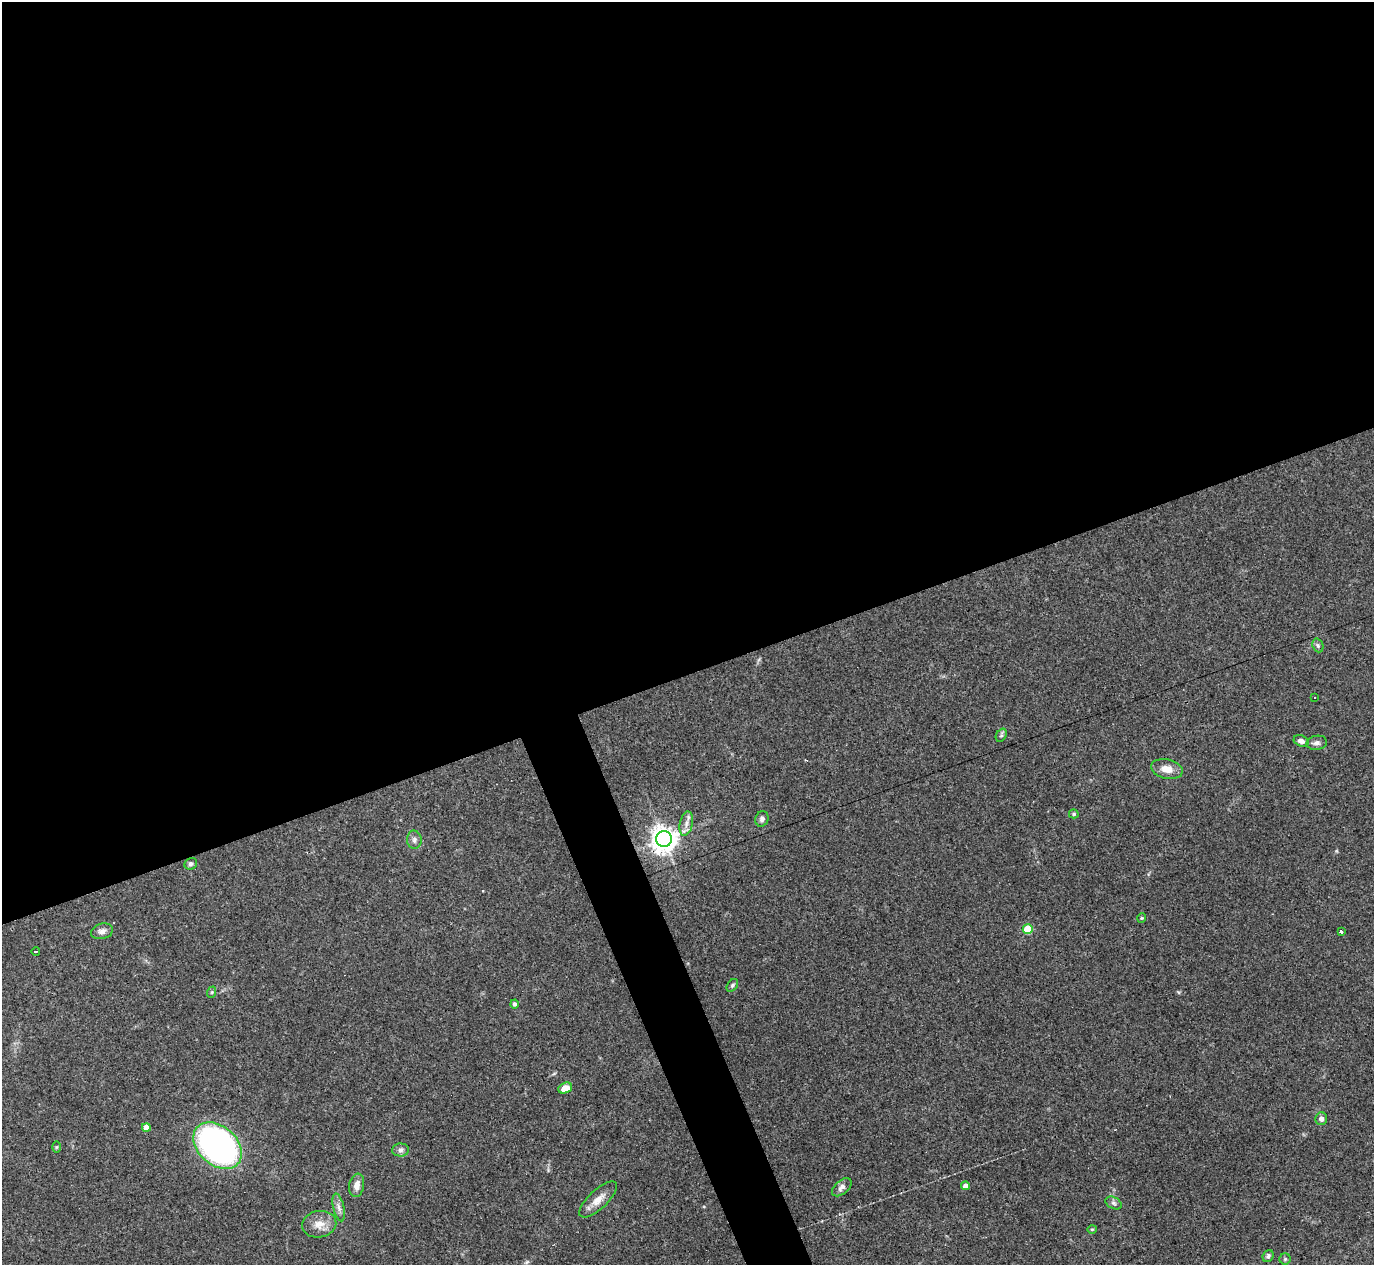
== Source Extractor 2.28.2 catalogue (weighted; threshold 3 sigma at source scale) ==
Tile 2 of 4 x 4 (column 2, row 1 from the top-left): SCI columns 1373-2744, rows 4064-5326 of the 5488 x 5473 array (HDU 1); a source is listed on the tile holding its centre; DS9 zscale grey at full resolution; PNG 1376 x 1267 px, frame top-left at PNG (2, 2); each listed source drawn as its Kron ellipse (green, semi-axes under 4 px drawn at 4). Shown black and unused: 55% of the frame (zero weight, under 3 of 4 exposures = <1% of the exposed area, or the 3 px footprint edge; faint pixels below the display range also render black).
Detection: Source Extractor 2.28.2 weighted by HDU 2 'WHT'; one run over the whole footprint, this tile lists its part. Background 0.16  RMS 0.0052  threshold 0.0233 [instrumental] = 3 sigma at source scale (4.5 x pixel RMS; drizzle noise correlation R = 1.50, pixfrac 1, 0.05/0.05 arcsec/px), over >= 5 px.
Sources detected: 37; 1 cosmic-ray / hot-pixel residue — neither listed nor drawn; the other 36 listed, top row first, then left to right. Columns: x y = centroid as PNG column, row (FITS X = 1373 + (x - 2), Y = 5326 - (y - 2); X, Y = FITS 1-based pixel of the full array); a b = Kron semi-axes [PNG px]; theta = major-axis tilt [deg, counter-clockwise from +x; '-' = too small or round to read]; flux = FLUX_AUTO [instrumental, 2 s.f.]
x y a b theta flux
1318 645 7 5 -70 1.2
1315 697 2 2 - 0.47
1001 735 7 5 60 0.94
1301 741 7 5 -20 2.6
1317 743 10 7 8 1.9
1167 769 16 9 -12 5.7
1074 814 5 4 - 0.84
762 819 8 6 68 1.6
686 824 12 6 77 3
664 839 8 8 - 540
414 840 9 7 -87 2
191 864 6 5 - 1.3
1142 918 4 4 - 0.55
1028 929 5 5 - 21
102 931 11 7 16 2.4
1341 931 4 3 - 17
36 951 4 3 - 16
732 985 7 5 52 0.88
212 992 6 3 71 0.65
515 1004 4 4 - 1.3
565 1088 7 5 23 5.6
1321 1119 6 5 - 1.9
146 1127 4 4 - 6.3
217 1146 27 19 -41 140
56 1147 6 4 89 0.56
401 1150 8 6 2 1.7
357 1185 12 7 80 3.9
965 1186 4 4 - 3.8
842 1187 11 6 40 2.2
598 1199 24 9 43 6
1113 1203 9 5 -27 1.4
339 1207 14 5 -77 2.6
319 1224 17 13 9 6.3
1092 1229 4 4 - 0.54
1268 1256 6 5 - 1.2
1285 1259 5 5 - 0.86
Overlapping masked pixels (flux is a lower limit): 1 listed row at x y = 664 839